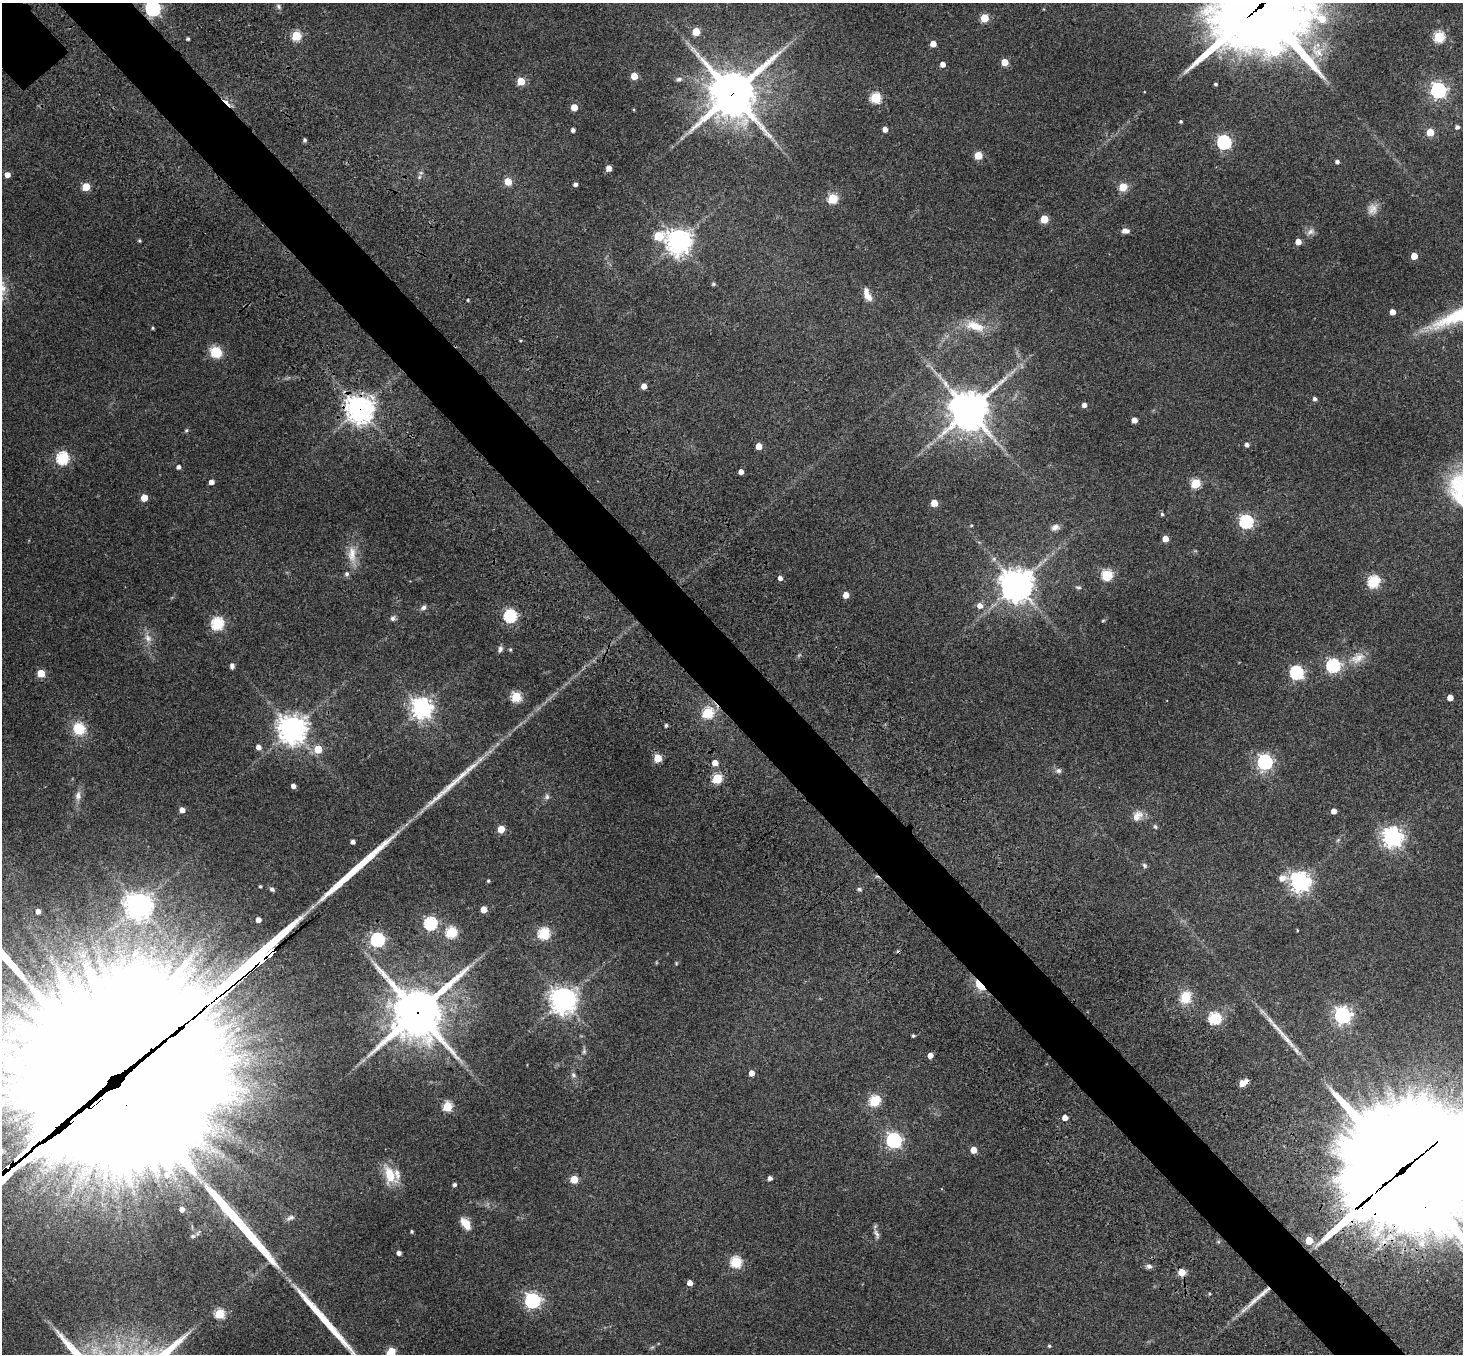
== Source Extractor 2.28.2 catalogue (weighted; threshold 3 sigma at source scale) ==
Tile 6 of 4 x 4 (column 2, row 2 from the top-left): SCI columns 1644-3104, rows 3173-4524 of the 6205 x 6204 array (HDU 1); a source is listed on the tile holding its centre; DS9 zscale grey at full resolution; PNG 1465 x 1356 px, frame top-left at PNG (2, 3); no overlay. Shown black and unused: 5% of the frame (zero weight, under 3 of 4 exposures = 9% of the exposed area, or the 3 px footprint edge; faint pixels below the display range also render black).
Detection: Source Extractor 2.28.2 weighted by HDU 2 'WHT'; one run over the whole footprint, this tile lists its part. Background 0.0446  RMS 0.0054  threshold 0.0243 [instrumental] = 3 sigma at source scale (4.5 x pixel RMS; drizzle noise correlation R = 1.50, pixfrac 1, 0.05/0.05 arcsec/px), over >= 5 px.
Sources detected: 196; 5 inside a brighter object's white glare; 4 cosmic-ray / hot-pixel residue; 7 long thin detections or spike segments (spike, bleed or trail) — not listed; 4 inside a brighter listed object's ellipse — not listed separately; the other 176 listed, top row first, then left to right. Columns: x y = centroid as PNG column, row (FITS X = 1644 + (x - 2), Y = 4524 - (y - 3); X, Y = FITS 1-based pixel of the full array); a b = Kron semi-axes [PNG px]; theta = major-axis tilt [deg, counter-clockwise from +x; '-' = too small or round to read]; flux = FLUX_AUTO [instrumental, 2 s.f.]
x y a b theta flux
278 6 7 5 -72 1.2
1261 6 35 32 26 7300
153 8 6 6 - 130
984 18 5 5 - 18
696 31 5 5 - 15
296 36 5 5 - 30
1439 37 5 5 - 43
188 39 3 3 - 0.87
933 44 4 4 - 5.7
1005 62 5 5 - 8.3
943 64 4 4 - 3.1
634 76 5 5 - 9.3
679 79 8 5 11 1.2
521 81 5 5 - 14
1215 84 3 3 - 0.84
1438 90 6 6 - 160
732 94 16 15 - 2100
875 98 5 5 - 37
574 107 5 4 - 8
1181 121 3 3 - 0.79
1457 127 4 4 - 1.7
885 129 4 4 - 3.6
573 130 4 4 - 1.8
1430 132 5 5 - 13
305 140 4 4 - 1.1
1224 142 6 6 - 100
978 155 5 5 - 15
1337 162 4 4 - 1.4
609 168 5 5 - 3.2
7 175 5 4 - 3.6
419 177 7 4 71 0.99
508 182 5 5 - 12
575 184 4 4 - 1.5
86 187 5 5 - 14
1123 187 5 5 - 16
833 199 5 5 - 32
1373 209 14 11 81 3.8
1044 219 5 5 - 16
1125 231 9 6 -2 2.3
1310 232 11 7 38 2.2
658 236 7 5 9 23
139 241 4 3 - 0.66
679 241 8 8 - 530
1298 242 4 4 - 5.6
1414 256 5 5 - 8.2
713 284 4 4 - 0.78
868 296 12 7 -55 4.3
468 300 4 3 - 0.43
1393 312 4 4 - 4.9
975 326 25 11 -18 10
153 328 4 3 - 0.62
216 352 14 13 - 8.7
945 384 12 6 -62 3
644 386 4 4 - 4.3
1315 399 5 4 - 1.3
1084 405 4 4 - 2.2
360 409 9 9 - 500
969 410 12 11 - 1500
1134 420 4 4 - 3.9
186 431 6 3 20 0.63
1247 445 4 4 - 1.6
759 446 5 4 - 6.1
63 458 6 6 - 63
178 467 4 4 - 1.6
741 472 4 4 - 3.2
211 482 4 4 - 3
1196 483 5 5 - 30
144 498 5 5 - 9.1
1461 500 33 11 -40 13
934 503 5 5 - 8.2
1162 514 4 4 - 0.85
1246 522 6 6 - 95
971 525 4 3 - 0.51
1055 527 10 7 20 2.2
1165 539 4 4 - 5.6
352 554 24 11 90 7.5
1107 575 6 5 - 42
780 578 4 4 - 2
1373 582 6 5 - 54
1017 585 10 10 - 840
846 595 5 4 - 6.3
980 605 6 6 - 3.5
423 608 7 6 - 1.7
510 616 6 6 - 75
393 618 7 6 - 1.3
1103 621 6 3 2 0.53
217 623 6 6 - 64
148 638 12 8 -52 3.2
500 649 8 5 77 1.4
510 649 5 4 - 0.69
1358 658 22 12 26 7.1
232 666 6 5 - 1.6
1333 666 6 6 - 87
41 673 5 5 - 13
1296 673 6 6 - 83
516 697 5 5 - 35
1450 698 4 4 - 4.9
422 708 7 7 - 330
708 713 6 5 - 43
666 725 4 4 - 1.1
79 729 13 12 - 13
292 729 9 9 - 560
258 747 5 4 - 2.8
318 749 5 5 - 13
658 758 5 5 - 15
1265 762 6 6 - 130
715 763 5 4 - 5.8
1059 771 7 7 - 1.4
717 778 5 5 - 35
293 786 4 4 - 2.2
78 796 12 8 -89 2.8
547 797 7 6 - 1.3
182 810 5 4 - 3.3
1334 811 4 4 - 3.6
1137 816 16 10 47 4.4
1155 827 6 4 -62 0.81
501 829 5 5 - 11
1392 837 7 7 - 260
353 842 4 4 - 1.9
1145 865 6 5 - 1
1282 878 10 7 0 4.1
488 881 4 4 - 0.72
1300 882 7 7 - 310
260 886 3 3 - 0.73
272 889 7 5 -21 1.1
859 889 6 5 - 0.85
139 905 8 8 - 520
484 909 5 5 - 8.1
38 911 4 4 - 2.7
258 920 4 4 - 3.8
430 923 6 6 - 77
1297 930 4 2 - 0.39
451 932 5 5 - 46
544 933 6 5 - 52
377 940 6 6 - 110
980 985 11 6 -46 18
1186 997 13 12 - 10
563 1000 8 8 - 590
417 1012 18 17 - 2100
1342 1015 6 6 - 180
1214 1018 6 6 - 62
913 1036 3 3 - 0.85
584 1051 6 5 - 0.97
930 1055 4 4 - 4.1
752 1073 5 4 - 3.8
573 1075 7 6 - 1.4
104 1076 108 60 46 44000
1242 1083 6 5 - 5
874 1101 5 5 - 45
3 1102 9 8 - 2.9
447 1107 5 5 - 30
1065 1118 4 4 - 4.2
894 1140 6 6 - 130
974 1150 5 4 - 7
1403 1170 53 33 37 22000
390 1175 22 12 -68 12
770 1178 4 4 - 1.7
574 1179 5 5 - 14
455 1185 4 4 - 1.2
1425 1207 18 15 -30 1300
182 1209 4 4 - 2.8
290 1218 11 6 21 1.7
466 1224 14 8 -52 6.1
412 1231 3 3 - 0.71
876 1234 13 5 -67 1.9
1309 1240 5 5 - 13
399 1253 4 4 - 2.3
736 1262 5 5 - 47
1149 1266 7 6 - 1.6
1182 1272 5 5 - 12
690 1283 4 4 - 3.8
1263 1292 32 6 40 8.2
532 1301 6 6 - 140
219 1314 5 5 - 36
1049 1346 4 4 - 0.68
391 1352 6 5 - 19
Overlapping masked pixels (flux is a lower limit): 9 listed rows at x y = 1261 6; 732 94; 360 409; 980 985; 417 1012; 104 1076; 1403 1170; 1425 1207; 1263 1292
Isophote crosses this tile's border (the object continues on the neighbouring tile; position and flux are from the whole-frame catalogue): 7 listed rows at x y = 1261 6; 153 8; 1461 500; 104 1076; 3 1102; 1403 1170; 391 1352